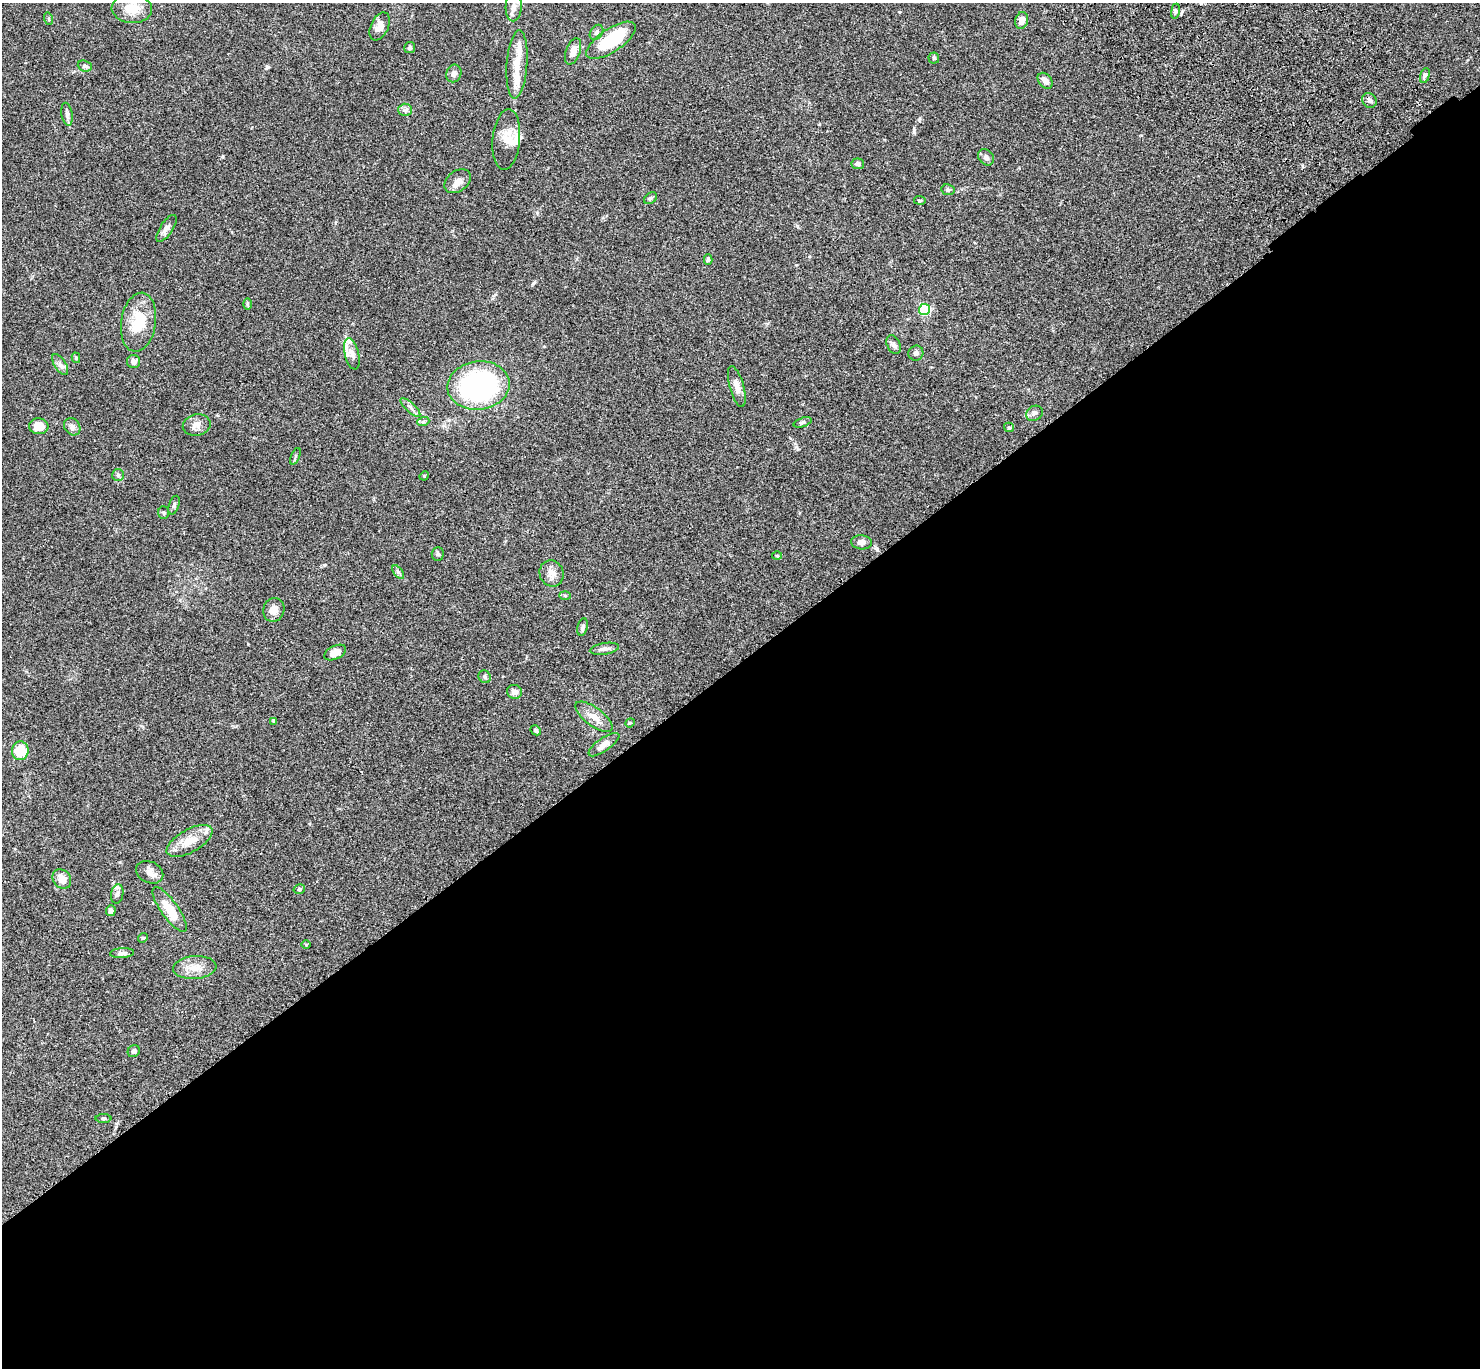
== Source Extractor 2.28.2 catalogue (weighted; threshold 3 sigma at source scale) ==
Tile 15 of 4 x 4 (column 3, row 4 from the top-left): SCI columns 3056-4533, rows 384-1749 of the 6110 x 6090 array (HDU 1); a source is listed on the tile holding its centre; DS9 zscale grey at full resolution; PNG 1482 x 1370 px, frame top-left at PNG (2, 3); each listed source drawn as its Kron ellipse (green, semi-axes under 4 px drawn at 4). Shown black and unused: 52% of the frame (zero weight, under 3 of 4 exposures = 6% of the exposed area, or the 3 px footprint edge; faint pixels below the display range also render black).
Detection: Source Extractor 2.28.2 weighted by HDU 2 'WHT'; one run over the whole footprint, this tile lists its part. Background 0.0588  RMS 0.0052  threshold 0.0236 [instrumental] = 3 sigma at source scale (4.5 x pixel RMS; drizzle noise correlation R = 1.50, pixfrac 1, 0.05/0.05 arcsec/px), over >= 5 px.
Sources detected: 89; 6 inside a brighter listed object's ellipse — not listed separately; the other 83 listed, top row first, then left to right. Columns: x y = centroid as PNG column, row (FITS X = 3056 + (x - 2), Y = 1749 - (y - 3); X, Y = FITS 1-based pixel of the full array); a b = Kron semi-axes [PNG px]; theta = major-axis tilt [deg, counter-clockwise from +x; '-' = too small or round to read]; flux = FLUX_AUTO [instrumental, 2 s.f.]
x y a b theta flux
514 6 15 8 88 3.5
132 9 20 14 -4 8.3
1175 11 8 4 82 0.91
49 19 6 4 -72 0.59
1022 20 8 6 73 4.1
380 26 15 8 64 4
596 32 8 6 55 1.2
611 40 28 11 34 28
410 47 5 5 - 1.1
573 51 14 7 70 3.8
934 58 5 5 - 0.78
517 64 34 10 86 8.8
85 66 7 5 -22 0.97
454 73 9 7 69 1.9
1425 75 8 4 71 1.1
1045 81 9 6 -49 2.8
1369 100 8 6 -53 1.6
405 110 7 6 - 1.4
67 114 11 5 -80 1.5
506 140 31 13 85 7.4
986 157 9 7 -46 1.8
858 164 6 5 - 1.6
458 181 15 10 38 3.9
948 190 7 5 -12 1.2
650 198 7 5 40 0.88
920 200 6 3 -7 0.5
166 228 15 6 56 2.4
708 260 5 4 - 0.83
247 304 6 4 -89 0.59
924 309 5 5 - 50
138 322 30 17 81 16
894 345 10 6 -64 1.6
916 353 8 7 - 1.4
352 354 16 7 -76 3.4
76 358 5 4 - 0.72
133 362 6 6 - 2.4
60 364 12 5 -58 1.9
478 385 31 24 7 120
737 387 21 7 -74 4.1
410 407 12 4 -43 1.8
1034 413 9 7 33 1.5
423 422 6 4 19 0.69
802 422 9 4 19 0.93
197 425 14 10 12 3.2
39 426 10 8 -3 6.2
72 427 9 7 -55 1.8
1009 427 5 4 - 0.62
295 456 9 3 68 0.79
118 475 6 6 - 1
424 476 5 4 - 0.4
174 505 10 5 71 1.2
164 512 6 5 - 0.81
861 542 10 7 -4 2.6
438 554 6 6 - 1.1
777 556 5 3 - 0.41
398 572 8 4 -53 1.1
551 573 13 11 -67 3.7
565 596 6 4 -2 0.58
274 610 12 10 71 4.3
582 627 9 5 77 1.3
604 649 15 5 10 2.1
335 653 12 6 26 4.6
485 677 7 6 - 0.98
514 692 7 7 - 2.8
594 717 22 9 -37 5.4
274 721 4 4 - 0.56
630 723 5 4 - 0.54
536 730 5 4 - 1.2
604 745 18 6 35 3.6
20 751 9 8 - 12
190 841 25 11 29 9.4
150 872 14 10 -25 3.5
62 879 10 8 -53 4.9
299 889 6 4 15 0.94
117 894 10 6 80 1.7
170 909 27 8 -55 11
111 911 5 5 - 1.6
143 938 5 4 - 0.57
306 945 5 3 - 0.39
122 953 12 5 3 1.7
195 967 21 11 4 6.4
134 1051 6 5 - 1.4
104 1118 8 4 0 0.68
Unlisted compact peaks at least as high as the median listed source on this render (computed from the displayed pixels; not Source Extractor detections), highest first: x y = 914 130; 267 67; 223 156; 796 447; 533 283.